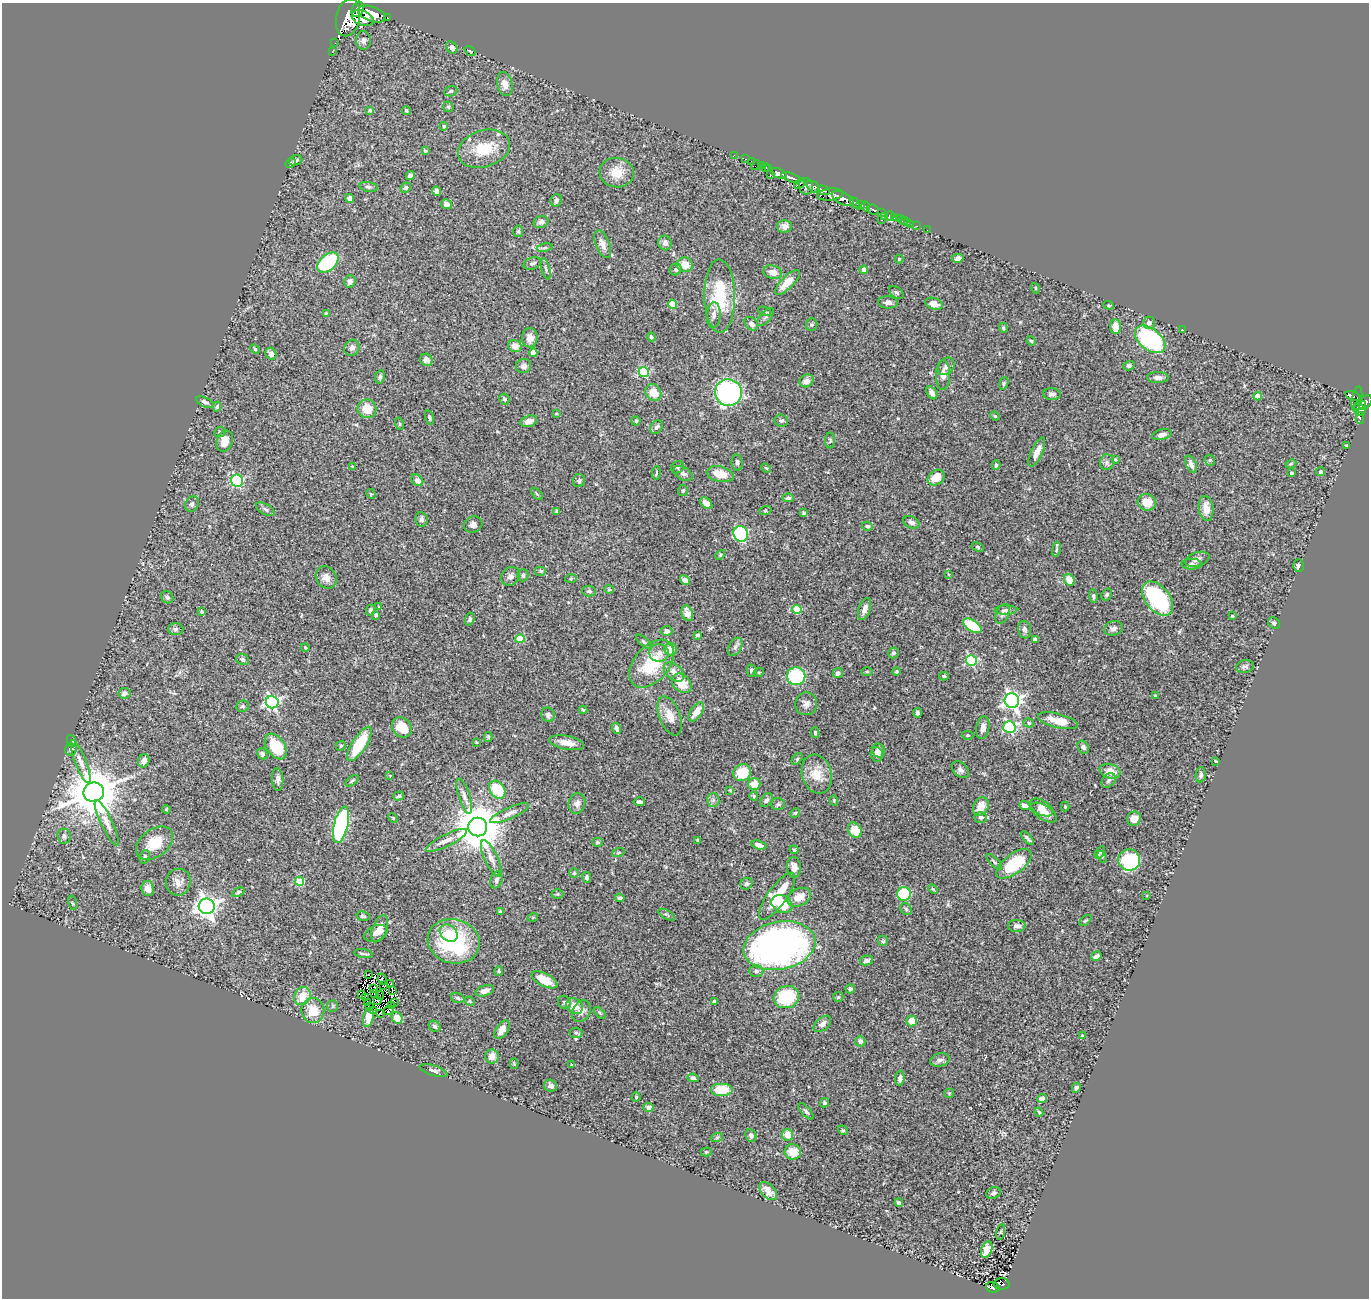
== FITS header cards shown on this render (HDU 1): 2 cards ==
NAXIS1  =                 1367
NAXIS2  =                 1296

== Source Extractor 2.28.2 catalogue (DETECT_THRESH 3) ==
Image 1367 x 1296 px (HDU 1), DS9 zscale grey, 1 PNG px = 1 image px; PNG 1371 x 1300 px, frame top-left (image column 1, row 1296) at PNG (2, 3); each listed source drawn as its Kron ellipse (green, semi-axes under 4 px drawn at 4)
Background 1.24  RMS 0.043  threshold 0.13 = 3 sigma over >= 5 px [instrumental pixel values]
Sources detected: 437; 4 with non-positive FLUX_AUTO (blend fragments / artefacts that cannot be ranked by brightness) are neither listed nor drawn; the other 433 listed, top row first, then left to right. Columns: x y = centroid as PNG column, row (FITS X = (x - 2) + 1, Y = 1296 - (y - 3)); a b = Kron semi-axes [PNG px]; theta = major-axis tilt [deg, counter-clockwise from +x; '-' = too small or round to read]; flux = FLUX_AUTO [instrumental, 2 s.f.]
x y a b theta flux
358 9 8 5 68 2700
372 14 15 7 -19 4900
348 18 19 12 78 6400
363 18 11 7 -22 2500
387 18 3 3 - 63
363 40 9 7 -86 11
335 43 2 2 - 7.2
452 47 6 5 - 9.8
470 51 6 3 -36 2.6
332 52 2 2 - 7.6
505 84 12 7 -76 20
451 91 7 5 19 5.3
448 107 6 5 - 4.5
370 110 4 3 - 6.2
406 110 4 4 - 3.9
444 126 4 4 - 5.2
484 149 26 18 18 94
425 151 3 3 - 4.4
734 155 2 2 - 15
745 159 3 2 - 33
296 160 7 5 17 5.6
751 161 2 2 - 8.1
291 163 5 4 - 3.8
756 165 6 2 45 29
761 165 3 3 - 28
766 167 4 3 - 44
769 169 4 2 - 41
617 173 17 14 -6 49
779 173 8 5 -21 1900
770 174 2 2 - 9.6
410 176 4 4 - 10
791 178 11 4 -21 1900
800 184 6 3 39 300
806 186 8 7 - 710
368 187 9 5 -9 6.2
813 187 8 5 -36 1400
406 188 5 5 - 6
823 190 6 4 -18 440
437 191 5 4 - 13
830 195 13 6 6 1200
350 198 4 4 - 17
843 198 12 6 -27 3500
556 200 6 5 - 8.1
855 203 6 3 -47 220
447 204 6 5 - 16
860 205 4 4 - 840
866 206 5 3 - 740
873 210 6 4 -25 320
881 213 3 3 - 160
885 216 3 2 - 11
890 216 4 3 - 71
894 217 3 3 - 44
881 219 2 2 - 1.7
899 219 3 2 - 9.3
903 221 5 3 - 17
541 222 7 6 - 10
907 222 3 2 - 8
910 224 3 2 - 10
785 226 7 6 - 17
917 226 3 2 - 4.7
927 230 2 2 - 9.4
518 231 6 5 - 4.8
665 243 7 6 - 13
603 244 15 7 -68 21
545 248 8 4 9 5.2
958 258 6 4 14 12
899 259 4 4 - 2.4
328 263 12 7 41 320
532 263 9 6 18 8
685 265 8 7 - 34
546 269 11 2 -75 4.9
676 269 6 5 - 5.8
864 270 4 4 - 17
773 272 9 6 -16 23
350 281 6 5 - 11
787 282 16 6 45 46
1035 288 5 3 - 2.3
896 292 8 5 -36 5.1
720 296 37 15 -89 140
888 302 10 6 -6 10
672 304 4 4 - 66
934 304 9 5 -19 19
1109 305 5 4 - 3.7
765 311 7 3 -22 3.6
326 313 3 3 - 2.4
714 315 13 7 86 14
766 317 11 5 49 8.3
1149 323 6 5 - 12
751 324 8 5 -44 10
812 325 6 5 - 4.4
1116 327 7 5 -85 33
1003 328 5 4 - 4
1182 330 2 2 - 1.9
651 337 4 3 - 4.4
530 338 9 8 - 22
1150 339 17 10 -39 350
1031 341 5 4 - 3.2
515 346 6 6 - 27
352 348 8 7 - 12
255 349 5 4 - 3.5
533 353 4 4 - 21
271 354 6 5 - 11
426 360 6 5 - 14
524 366 7 7 - 12
946 366 9 7 49 13
1129 366 5 4 - 6.3
644 372 5 5 - 200
943 375 15 7 90 16
380 377 7 5 79 6.5
1158 378 11 5 -1 13
807 381 7 6 - 18
1004 383 6 4 72 4.3
653 393 9 7 -54 40
728 393 13 13 - 550
932 393 7 5 -58 12
1052 394 9 6 -2 9
1258 396 4 4 - 29
1353 396 7 4 -20 240
504 399 6 4 -61 5.9
1357 399 12 5 79 310
205 402 9 4 -24 8.5
1365 402 8 5 45 650
1360 405 6 2 26 340
217 407 5 4 - 5.9
367 409 9 9 - 51
1359 410 7 5 -56 400
556 413 4 3 - 2.4
995 416 5 3 - 2.8
429 417 7 4 -73 5
1360 418 6 3 89 50
781 420 7 6 - 6.4
529 421 9 5 15 17
636 421 4 4 - 4.6
400 424 6 4 -71 3.5
656 427 7 5 56 8
220 432 5 5 - 4.9
1162 435 10 5 14 13
830 440 8 5 -89 4.9
225 441 11 8 73 31
1346 445 3 2 - 2.9
1037 452 16 5 65 23
1115 459 4 3 - 3.1
1210 460 6 5 - 4.9
737 462 8 5 -82 9.2
1107 462 8 7 - 8.4
1191 464 9 5 -67 12
1291 464 5 4 - 3.5
996 465 5 3 - 4.3
352 467 3 2 - 3.4
678 467 7 6 - 6.1
766 468 5 3 - 2.9
1320 472 4 4 - 7.6
656 473 7 2 85 3
683 473 10 6 -29 11
1291 473 3 3 - 3.5
720 474 14 7 -13 51
936 478 9 7 37 39
417 480 6 5 - 11
237 481 6 6 - 260
579 481 6 6 - 6.5
683 490 5 5 - 5.1
371 494 5 4 - 2.9
537 494 7 4 -45 4.4
788 498 6 4 -2 5.6
1147 502 9 8 - 44
706 503 7 4 -40 21
192 504 8 6 53 7.9
265 509 10 5 -30 8
1206 509 13 7 -84 34
765 511 6 4 19 3.6
557 512 4 4 - 4.4
804 513 4 4 - 3.3
422 519 7 6 - 10
911 522 8 6 -25 11
473 524 9 8 - 12
867 526 5 4 - 5.6
741 534 8 7 - 270
978 547 6 4 -28 4
1056 549 7 3 81 4.6
720 555 6 3 45 3.1
1197 559 12 7 16 15
1191 564 10 5 0 8.7
1298 566 6 5 - 9.2
541 571 6 5 - 4.5
948 574 4 2 - 2.1
523 575 6 5 - 6.8
510 576 10 8 47 14
326 577 11 10 - 24
571 579 6 4 3 3.3
685 580 5 4 - 14
1069 580 6 5 - 38
609 589 5 4 - 3.3
589 591 7 5 -2 6.9
1107 594 6 5 - 4.7
1093 596 7 4 -84 5
167 597 7 5 -49 8.5
1158 599 20 12 -51 290
379 607 4 3 - 2.5
797 609 4 4 - 96
865 609 11 6 71 18
370 610 6 4 66 5.9
1006 610 11 4 0 7.6
202 612 4 3 - 3.7
687 613 8 5 -71 22
1002 614 10 6 67 11
376 615 4 4 - 6.4
1232 616 3 3 - 2.8
470 619 6 4 72 5.1
1274 623 7 5 -41 6
972 626 10 5 -34 150
1113 628 9 7 16 11
176 629 8 6 2 6.6
1025 630 9 6 -80 11
666 631 6 5 - 12
698 635 4 3 - 5.7
520 639 4 4 - 68
1035 639 4 3 - 6.9
644 642 9 4 -41 5.1
305 647 4 3 - 3.6
735 647 10 6 62 9.8
670 649 6 6 - 31
659 653 9 9 - 20
893 653 5 5 - 6.2
242 659 6 5 - 8.1
971 661 5 5 - 270
652 664 28 17 49 140
1245 667 9 6 9 7.9
752 671 6 5 - 8
674 672 12 7 -43 20
759 672 5 3 - 3
867 672 6 4 -1 2.9
896 672 4 4 - 4.2
838 673 5 5 - 8.5
796 676 9 9 - 210
944 676 5 3 - 4.2
682 683 11 8 -47 52
125 693 6 5 - 8.9
1155 696 3 3 - 2.8
1012 701 7 7 - 1000
272 702 6 6 - 600
806 704 11 11 - 16
243 706 6 5 - 6.6
583 710 4 4 - 3.5
696 712 11 6 56 33
917 713 4 4 - 7.9
548 715 7 6 - 9.3
670 716 20 10 -68 36
1058 721 21 7 -14 45
1029 723 5 4 - 5.3
402 727 11 9 -49 55
1009 727 6 6 - 360
617 728 5 4 - 12
983 728 11 6 80 15
815 733 5 4 - 4.2
968 735 6 4 2 4.2
488 737 5 4 - 3.9
72 741 6 4 -72 3
476 742 3 2 - 2.2
567 743 18 7 -11 30
359 744 20 7 57 120
276 746 14 9 -54 110
341 746 5 4 - 4.2
1083 747 7 5 -59 7.9
71 750 6 5 - 6.3
878 750 7 6 - 14
262 754 6 5 - 7.5
877 754 7 6 - 13
797 759 7 4 46 4
144 761 7 5 64 12
1216 761 3 2 - 2.3
81 762 23 5 -69 23
960 770 10 6 -43 10
1110 771 11 7 -15 35
742 773 9 8 - 68
817 774 20 14 -74 54
1201 775 7 5 85 8.6
390 776 4 4 - 2
278 779 11 5 -86 11
1109 780 8 6 47 7.8
352 781 7 4 38 4.2
754 784 6 6 - 36
497 790 10 7 -53 120
730 790 4 3 - 2.3
94 792 10 9 - 15000
399 796 5 4 - 5
464 796 18 5 -72 18
754 796 4 4 - 4.8
713 800 6 6 - 7.3
766 800 7 5 53 8.2
834 800 5 4 - 2.9
639 802 6 4 -3 7.8
577 803 10 8 74 14
778 804 7 6 - 6.4
1025 806 6 4 -23 11
981 807 10 7 62 35
1041 807 13 7 -30 22
1065 807 5 4 - 3.2
166 809 4 3 - 2.8
510 813 21 5 24 19
795 813 5 4 - 3.8
1044 813 15 7 -32 27
981 817 6 5 - 7.1
393 818 5 3 - 2.9
1134 819 7 7 - 23
107 823 25 6 -64 22
341 825 18 7 76 460
478 827 9 9 - 14000
855 830 8 6 -60 48
64 836 7 6 - 8.8
1027 838 8 3 -46 6.6
446 840 23 6 26 23
698 840 3 3 - 3.7
598 842 5 4 - 4
155 843 21 13 36 68
759 845 7 4 -18 15
794 850 4 3 - 3.5
1100 852 7 3 58 5.4
618 853 6 4 20 3.9
145 857 7 5 73 6.5
1102 857 6 4 -69 3.7
491 858 20 6 -65 22
1129 860 11 10 - 220
994 862 10 4 -46 6.2
1014 864 21 10 36 150
794 867 10 7 -85 18
574 873 5 5 - 4
587 877 5 4 - 7.2
496 880 9 6 72 8.4
299 881 5 4 - 120
178 882 13 12 - 24
746 884 6 5 - 5.6
148 889 7 6 - 22
933 889 5 3 - 3.3
238 892 6 4 29 5.2
558 894 6 5 - 4.2
904 894 7 6 - 150
1147 895 4 2 - 1.9
777 896 28 9 54 120
799 897 12 8 26 33
620 898 5 4 - 9.1
72 903 7 3 -76 2.8
782 904 11 8 -28 61
207 906 8 8 - 2000
906 909 6 5 - 5.2
500 911 4 4 - 3.7
667 915 9 3 -30 4.2
363 916 6 4 -14 5.5
533 917 5 3 - 2.5
1085 920 7 4 40 4
1017 926 9 6 -1 11
380 929 14 7 69 23
376 933 12 7 23 17
449 933 10 7 -41 29
454 941 26 22 -16 290
883 941 5 5 - 4.9
779 946 36 24 11 1200
363 954 9 2 -10 6
1096 956 5 3 - 12
866 960 6 5 - 10
499 971 5 4 - 4.9
756 971 7 6 - 8.6
368 974 4 2 - 1.4
382 979 6 4 -65 5.9
544 980 14 6 -27 51
390 983 3 2 - 4.4
383 986 4 2 - 1.5
374 988 4 2 - 4.2
850 989 4 4 - 7
392 991 4 2 - 1.9
485 991 9 5 17 15
374 994 4 2 - 4.1
362 995 3 2 - 2.8
380 995 4 2 - 1.2
302 996 9 7 61 46
365 997 4 2 - 0.81
786 997 13 11 20 180
838 997 5 5 - 4.2
458 998 7 5 -20 5.9
378 1000 3 2 - 3.9
470 1001 5 4 - 4.1
714 1001 3 3 - 11
368 1002 2 2 - 3
394 1002 2 2 - 2.3
564 1002 7 6 - 6.3
333 1006 6 5 - 5.6
392 1006 2 2 - 2.4
575 1006 9 7 -40 29
370 1007 3 3 - 3.4
388 1010 5 2 - 4.7
313 1011 12 11 - 53
374 1011 3 2 - 1.4
581 1011 11 8 59 19
600 1013 7 4 -46 4.1
381 1014 3 2 - 3.8
368 1017 10 5 78 22
397 1018 6 5 - 36
911 1021 5 5 - 35
822 1024 10 6 41 14
435 1026 6 5 - 6.5
502 1030 10 6 57 19
576 1033 6 5 - 5.3
1082 1036 4 3 - 2.3
860 1041 5 5 - 11
492 1057 7 7 - 25
940 1060 10 6 14 11
514 1064 5 4 - 3
571 1065 4 2 - 2.5
434 1071 14 5 -17 10
693 1078 5 4 - 6.4
900 1078 7 4 85 10
551 1086 6 6 - 11
1076 1088 5 4 - 6.7
721 1090 11 6 0 73
949 1093 5 4 - 3.5
636 1097 4 4 - 3.5
1042 1099 5 4 - 18
824 1103 5 4 - 4.6
648 1108 5 4 - 10
806 1111 10 4 -48 7.4
1039 1112 5 3 - 3.6
843 1130 5 4 - 4.2
751 1135 6 5 - 9.5
788 1135 6 5 - 37
717 1137 6 4 20 3.8
706 1152 5 4 - 3.7
793 1152 8 7 - 46
768 1191 11 6 -46 20
994 1193 7 5 22 7.1
899 1203 4 3 - 6.1
1001 1232 8 3 76 3.2
987 1249 8 5 69 32
1002 1284 8 5 -2 88
993 1287 7 5 -17 63
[4 non-positive-flux detections neither listed nor drawn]